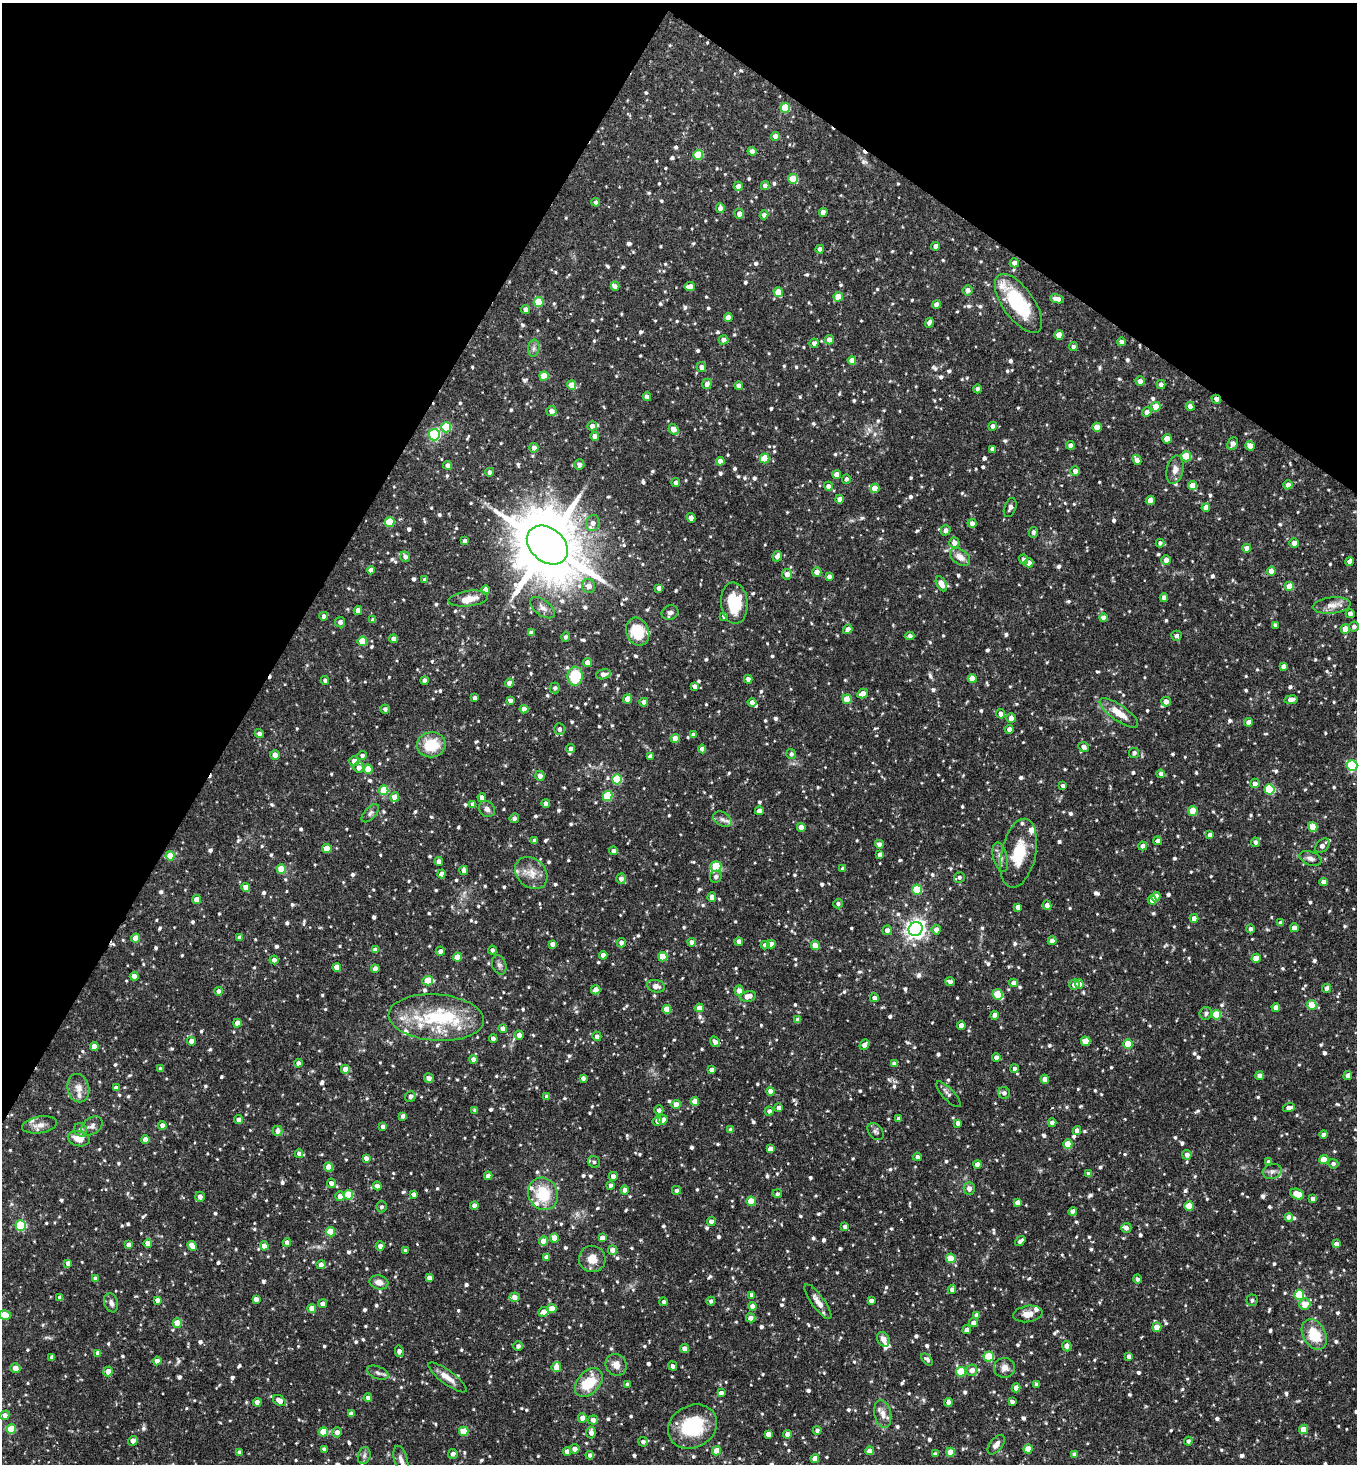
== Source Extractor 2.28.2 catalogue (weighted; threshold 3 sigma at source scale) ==
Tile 2 of 4 x 4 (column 2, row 1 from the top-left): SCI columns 1646-3000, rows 4389-5850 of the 5861 x 5853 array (HDU 1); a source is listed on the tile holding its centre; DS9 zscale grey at full resolution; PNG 1359 x 1466 px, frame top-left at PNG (2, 3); each listed source drawn as its Kron ellipse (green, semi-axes under 4 px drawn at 4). Shown black and unused: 28% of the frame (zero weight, under 2 of 3 exposures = <1% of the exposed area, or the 3 px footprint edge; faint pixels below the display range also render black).
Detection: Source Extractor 2.28.2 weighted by HDU 2 'WHT'; one run over the whole footprint, this tile lists its part. Background 0.0914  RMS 0.0057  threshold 0.0256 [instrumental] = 3 sigma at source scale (4.5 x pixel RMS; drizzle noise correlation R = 1.50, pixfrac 1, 0.05/0.05 arcsec/px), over >= 5 px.
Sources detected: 1159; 3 cosmic-ray / hot-pixel residue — neither listed nor drawn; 24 inside a brighter listed object's ellipse — not listed separately; of the other 1132, all 500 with FLUX_AUTO >= 1.48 (the completeness limit of this list) listed and drawn (632 fainter detections not listed), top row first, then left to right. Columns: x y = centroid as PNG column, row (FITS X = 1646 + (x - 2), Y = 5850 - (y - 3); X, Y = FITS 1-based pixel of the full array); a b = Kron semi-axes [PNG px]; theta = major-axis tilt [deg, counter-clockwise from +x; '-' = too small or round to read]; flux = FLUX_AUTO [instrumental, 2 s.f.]
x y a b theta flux
785 108 5 5 - 20
775 136 4 4 - 3.8
752 151 4 4 - 2.6
698 155 5 5 - 18
793 179 5 5 - 15
738 186 4 4 - 3.9
765 186 4 4 - 3.2
596 202 4 4 - 2.1
720 208 5 4 - 3.1
823 212 4 4 - 3.3
739 214 5 5 - 3.2
764 215 4 4 - 3.2
936 246 4 4 - 2.8
820 249 4 4 - 2.7
1014 263 5 4 - 3
615 286 4 4 - 1.7
690 286 5 4 - 3.5
968 290 5 5 - 2.8
778 292 5 4 - 8.2
838 297 4 4 - 11
1057 299 7 4 -13 4.1
539 302 5 5 - 16
1018 303 34 15 -55 39
936 305 4 4 - 3.6
526 310 5 4 - 3.3
728 318 4 4 - 4.8
929 323 5 4 - 2.1
1059 335 4 4 - 7.3
723 340 5 4 - 2.5
829 340 5 4 - 3.5
1121 342 4 4 - 2.1
814 343 4 4 - 2.4
1073 347 4 4 - 1.7
534 348 9 5 83 1.7
852 361 4 4 - 4.9
701 367 5 5 - 2.4
544 376 4 4 - 10
1140 381 4 4 - 2.7
707 384 5 4 - 3.5
572 385 4 4 - 10
1161 385 4 4 - 2.7
739 386 4 4 - 2.9
977 389 4 4 - 1.7
647 397 4 4 - 2.8
1216 399 5 4 - 2.9
1190 406 4 4 - 3
1156 407 5 5 - 7.7
551 411 5 5 - 3.5
1147 412 5 4 - 2.7
592 426 5 4 - 2.9
993 426 4 4 - 2.3
446 427 5 5 - 26
1097 427 4 4 - 7.7
673 429 6 4 -60 6.9
434 435 5 5 - 64
594 436 4 4 - 2.8
1167 439 4 4 - 7.8
1233 444 6 5 - 3.4
1070 445 4 4 - 2.8
1250 446 5 4 - 6
534 448 5 4 - 2.9
992 449 4 4 - 2.5
1186 456 5 5 - 19
765 458 5 4 - 17
1137 460 5 4 - 3.9
720 461 4 4 - 5.1
448 465 4 4 - 2.6
579 465 5 5 - 2.5
1175 470 14 8 78 3.9
1075 471 5 4 - 3
490 472 4 4 - 2.7
837 475 4 4 - 5.6
846 479 5 4 - 1.6
676 483 4 4 - 2.3
1192 485 4 4 - 6.7
1288 485 4 4 - 3.5
828 486 4 4 - 3
875 488 5 4 - 9.2
839 499 4 4 - 3.3
1150 500 5 4 - 3.4
1010 507 10 5 69 1.7
1206 508 4 4 - 5
691 518 5 4 - 2.9
390 522 5 5 - 18
593 523 8 6 71 3.6
972 523 4 4 - 2.6
946 530 5 5 - 3.2
1033 532 5 4 - 1.8
465 541 4 4 - 2.8
954 543 5 5 - 3.6
1160 543 4 4 - 1.6
1294 543 4 4 - 3
547 545 23 16 -40 5800
1247 548 4 4 - 3.6
777 556 5 4 - 2.8
405 557 5 4 - 2.5
960 557 11 7 -34 4.9
1023 559 5 4 - 1.6
1166 560 4 4 - 3.3
1350 561 5 4 - 2.4
1029 563 4 4 - 3.2
371 570 4 4 - 2.8
1271 571 4 4 - 5.8
817 572 4 4 - 3.9
787 574 5 5 - 3.3
829 576 4 4 - 2.2
425 580 4 4 - 2.6
941 584 8 5 -63 5.2
589 586 7 6 - 4
1289 586 4 4 - 7.9
659 588 4 4 - 2.3
486 590 4 4 - 5
1164 597 4 4 - 2.6
468 599 20 7 7 6.6
734 603 21 13 -86 22
1332 605 19 8 7 5.2
542 608 14 7 -36 3.6
358 611 4 4 - 3.4
670 613 8 7 - 1.9
1350 614 4 4 - 2.2
324 616 4 4 - 2.5
724 616 4 4 - 2.3
1103 618 4 4 - 3
373 620 4 4 - 2.2
340 622 5 5 - 2.3
1275 625 4 3 - 1.6
1354 627 5 5 - 1.9
848 629 5 4 - 3.3
1345 629 5 4 - 9.1
638 632 14 11 -69 17
531 633 4 4 - 2.6
910 636 4 4 - 2.1
1176 636 5 5 - 1.5
566 637 5 4 - 1.6
394 639 4 4 - 3.4
362 641 4 4 - 12
587 662 4 4 - 3.9
1283 666 4 4 - 2.3
603 674 7 5 15 3.5
575 676 9 8 - 18
748 679 4 4 - 2.3
972 679 4 4 - 5.6
325 680 4 4 - 1.7
425 680 4 4 - 3.2
509 683 4 4 - 3.2
695 686 4 4 - 2.7
555 688 5 5 - 1.7
863 694 6 4 30 4.1
475 698 4 4 - 2.6
628 699 4 4 - 6.5
847 699 4 4 - 11
510 700 4 4 - 2.1
1291 700 7 4 10 3.6
644 702 4 4 - 3.5
1166 702 5 5 - 4.2
752 703 4 4 - 3.4
385 709 4 4 - 1.8
524 709 4 4 - 4.1
1119 713 23 7 -35 9.6
1001 714 4 4 - 2.6
1011 718 5 4 - 3.8
1249 722 4 4 - 3.8
559 729 6 5 - 1.8
1009 729 4 4 - 2.8
259 734 4 4 - 2.1
694 735 4 4 - 3.2
675 738 4 4 - 7.4
431 745 14 12 9 17
1084 747 5 5 - 2.7
571 749 4 4 - 2.1
702 749 4 4 - 2.4
1134 753 5 5 - 1.8
791 754 5 5 - 1.6
275 755 5 4 - 3.3
362 755 5 4 - 1.6
650 756 4 4 - 2.7
354 761 5 5 - 4.6
1352 766 5 5 - 36
359 767 5 5 - 3.1
368 769 4 4 - 10
1161 774 4 4 - 1.8
540 776 5 4 - 3.4
617 779 5 5 - 29
1255 783 5 4 - 2.7
1063 786 4 3 - 1.5
1269 789 5 5 - 34
384 790 5 4 - 19
608 796 5 5 - 27
395 797 5 4 - 6.7
482 797 4 4 - 3.2
473 804 4 4 - 2.7
546 804 4 4 - 2.7
487 809 9 7 -47 2.4
759 811 4 4 - 3.7
1193 811 5 4 - 13
370 813 11 5 47 1.8
514 818 5 4 - 1.9
722 819 10 6 -31 2.4
801 827 4 4 - 3.8
1313 827 5 4 - 9.6
1210 835 4 4 - 2.5
535 841 4 4 - 2.3
1158 841 4 4 - 3
1255 842 4 4 - 1.8
879 844 4 4 - 2.5
1143 846 4 4 - 3
1322 846 9 5 45 3
327 849 4 4 - 9.8
614 851 4 4 - 2.3
1019 853 35 17 78 20
880 854 4 4 - 2.6
170 856 4 4 - 12
1000 857 15 7 -76 3.5
1310 858 11 6 -21 2.6
439 862 4 4 - 2.8
716 866 5 5 - 19
843 868 4 3 - 2.1
281 869 4 4 - 14
464 870 5 4 - 3
531 873 18 14 -43 7.6
442 874 4 4 - 3.6
716 877 6 6 - 1.9
959 877 5 5 - 1.5
621 879 5 5 - 2.9
1323 882 4 4 - 2.8
246 887 4 4 - 5.8
917 890 5 5 - 25
712 897 5 4 - 3.3
1156 897 5 4 - 4.8
197 900 4 4 - 6.5
1152 900 4 4 - 3.1
838 904 5 4 - 1.6
1047 905 5 4 - 3.1
1018 907 4 4 - 3
1194 918 4 4 - 3.4
1281 923 4 4 - 2.5
1294 928 4 4 - 4.3
916 929 7 6 - 310
1250 929 4 4 - 1.7
887 930 5 5 - 3.2
936 930 5 4 - 2.9
240 937 4 4 - 2.7
136 938 4 4 - 7.9
739 941 4 4 - 2.3
1052 941 4 4 - 3.4
692 942 4 4 - 2.6
621 943 4 4 - 2.6
552 944 4 4 - 2.7
771 944 4 4 - 3.3
765 945 4 4 - 1.9
815 945 5 4 - 9.2
375 950 4 4 - 4.2
492 950 4 4 - 1.6
440 951 4 4 - 2.2
603 955 4 4 - 3.3
457 957 4 4 - 8.5
663 957 4 4 - 16
1256 958 4 4 - 6.7
274 960 4 4 - 2.1
499 965 10 7 -70 1.8
337 967 4 4 - 5.5
375 969 4 4 - 3.4
134 976 4 4 - 5.6
428 981 5 4 - 15
950 982 5 4 - 2.1
1013 983 4 4 - 2.9
1079 984 4 4 - 4.1
1074 985 5 4 - 3.4
656 986 9 6 -13 3
1327 988 4 4 - 2.2
596 990 5 4 - 3.4
219 991 4 4 - 2.3
739 991 5 4 - 3.6
998 994 5 5 - 20
748 996 8 5 11 5
874 998 4 4 - 2.8
1312 1005 5 4 - 15
1276 1007 4 4 - 3.5
699 1008 4 4 - 4.8
667 1009 4 4 - 9.2
1206 1013 6 6 - 1.5
995 1015 4 4 - 4.2
1216 1015 5 5 - 18
436 1018 48 23 -4 40
798 1020 4 4 - 3
237 1023 4 4 - 4.6
961 1025 4 4 - 5.2
503 1029 4 4 - 4.4
519 1035 4 4 - 3
597 1036 5 4 - 1.8
493 1039 4 4 - 3.4
191 1041 4 4 - 4.4
1086 1041 5 4 - 10
715 1042 5 4 - 2.6
1128 1044 5 4 - 15
864 1045 5 4 - 2.7
94 1046 4 4 - 6.2
996 1057 4 4 - 3.1
473 1059 4 4 - 3.1
298 1063 4 4 - 3
894 1064 4 4 - 2.5
160 1069 4 3 - 1.5
345 1069 4 4 - 4.5
1015 1069 4 4 - 1.7
711 1070 4 4 - 3.1
1259 1076 4 4 - 2.9
1348 1076 4 4 - 3
429 1078 5 4 - 3.4
583 1078 4 4 - 1.8
1045 1079 4 4 - 5
78 1088 14 11 -77 4.8
116 1088 4 4 - 3.1
771 1091 4 4 - 4.8
1004 1093 6 5 - 2
948 1094 16 5 -47 2
410 1096 5 5 - 2.2
547 1097 4 4 - 2.9
695 1102 4 4 - 5.9
676 1105 4 4 - 6.1
779 1108 4 4 - 2.5
1289 1108 6 4 18 3
475 1110 4 3 - 1.5
659 1110 5 4 - 2.3
769 1111 4 4 - 1.9
403 1116 4 4 - 2.2
899 1119 4 4 - 2.4
239 1120 4 4 - 2.6
663 1120 4 4 - 5.1
657 1121 5 4 - 2.9
958 1123 4 4 - 2.4
1052 1123 4 4 - 2.9
40 1125 17 8 10 4.3
162 1125 4 4 - 3.1
92 1126 11 8 37 2.6
383 1127 4 4 - 2.2
81 1130 7 6 - 2.2
731 1130 4 4 - 2.1
277 1131 5 5 - 2.6
876 1131 10 6 -51 1.6
1077 1131 4 4 - 3.8
1324 1134 4 4 - 1.9
79 1139 11 7 -15 6.6
145 1140 4 4 - 6.2
1068 1144 4 4 - 9.6
770 1149 4 4 - 2.5
299 1154 4 4 - 2.5
1187 1155 5 4 - 2.7
917 1157 4 4 - 2.3
366 1158 4 4 - 2.7
1324 1160 4 4 - 9.8
594 1162 6 5 - 1.7
1269 1162 4 4 - 2.9
977 1164 4 4 - 4.1
1333 1164 5 5 - 1.7
329 1167 4 4 - 9.8
1272 1171 9 7 15 2.2
1088 1174 4 4 - 2.9
488 1176 4 4 - 2.8
613 1176 4 4 - 3
331 1183 5 4 - 2.6
610 1185 4 4 - 2.1
377 1186 4 4 - 3.1
969 1188 6 5 - 3.2
625 1190 4 4 - 3
676 1190 4 4 - 1.6
414 1194 4 4 - 2.8
543 1194 16 14 -66 19
777 1194 5 4 - 1.5
1297 1194 7 5 -27 9.4
348 1195 5 5 - 17
340 1196 5 4 - 3.8
200 1197 5 4 - 2.7
1313 1198 4 4 - 2.4
751 1201 4 4 - 13
1017 1202 4 4 - 3.2
474 1206 4 4 - 3.3
1189 1206 5 4 - 11
381 1207 5 5 - 1.6
1073 1211 4 4 - 3
1289 1217 4 4 - 3
711 1221 4 4 - 2.6
21 1226 5 5 - 39
845 1226 4 4 - 2.2
1126 1228 5 5 - 2
330 1232 4 4 - 13
554 1238 4 4 - 7.1
602 1238 4 4 - 3.6
544 1241 4 4 - 7.1
1020 1241 6 3 40 1.7
287 1242 4 4 - 3
148 1243 4 4 - 4.3
1336 1244 4 4 - 3.6
129 1245 4 4 - 2.9
192 1246 5 4 - 5.6
264 1246 4 4 - 5.8
380 1246 4 4 - 2.5
613 1250 5 4 - 4.2
405 1251 4 3 - 1.8
546 1257 4 4 - 2.2
951 1258 5 4 - 13
592 1259 13 13 - 6.8
68 1263 4 4 - 2.4
321 1265 4 4 - 2.4
95 1278 4 4 - 1.7
429 1278 4 4 - 2.6
1138 1279 4 3 - 1.6
379 1282 9 7 -15 3.8
952 1290 4 4 - 2.4
751 1295 4 4 - 2.5
1299 1295 5 5 - 28
514 1297 5 4 - 3.6
60 1298 4 4 - 3.1
256 1299 4 4 - 3.1
157 1300 4 4 - 2.8
1252 1300 6 5 - 1.5
711 1301 4 4 - 1.5
871 1301 4 4 - 2.4
664 1302 4 4 - 1.5
818 1302 21 6 -54 5
111 1303 10 6 -71 2.6
322 1304 4 4 - 3.6
1305 1304 6 5 - 7.2
753 1306 4 4 - 4.5
312 1308 4 4 - 5.1
552 1308 5 4 - 6.9
543 1312 5 4 - 4.7
1028 1314 15 8 9 4.9
5 1315 6 4 -13 15
977 1315 4 4 - 3
751 1318 5 4 - 2.9
177 1323 4 4 - 12
973 1323 4 4 - 2.9
1157 1327 5 4 - 6.1
967 1329 4 4 - 1.8
1314 1334 16 11 -61 18
883 1339 8 6 -59 3.5
518 1346 5 5 - 1.8
1067 1346 5 4 - 2.8
684 1348 4 4 - 2.9
399 1351 6 4 -77 2.3
98 1353 4 4 - 3.3
1129 1356 4 4 - 2.8
52 1357 4 4 - 1.9
989 1357 5 5 - 25
927 1359 7 4 -46 1.6
157 1361 4 4 - 2.7
616 1365 11 10 - 4.9
673 1366 5 4 - 2
556 1367 5 4 - 4.3
15 1368 5 4 - 4.4
1005 1368 10 10 - 3.6
972 1370 6 5 - 3.8
108 1371 5 5 - 5
961 1372 5 5 - 20
378 1373 11 6 -22 2
447 1377 23 7 -36 5.7
589 1383 17 11 48 18
627 1384 4 4 - 1.9
1037 1384 4 4 - 1.9
1016 1388 4 4 - 3.6
721 1393 4 4 - 2.7
368 1398 4 4 - 2.2
279 1401 7 5 -34 4.3
257 1402 4 4 - 3.6
949 1402 4 4 - 3
1012 1402 4 4 - 2.2
351 1414 4 4 - 3
883 1414 14 8 -79 4.6
5 1415 5 4 - 3.5
582 1418 4 4 - 3.5
593 1420 5 4 - 3
692 1427 25 21 28 34
11 1429 5 4 - 19
1304 1429 5 4 - 7.2
817 1430 4 4 - 1.7
464 1431 4 4 - 13
323 1432 4 4 - 13
337 1432 5 5 - 3.3
591 1433 6 4 -87 3.2
768 1434 4 4 - 3.3
787 1434 4 4 - 3.4
133 1441 5 4 - 2.9
1188 1441 4 4 - 1.8
643 1442 5 4 - 2
996 1445 11 6 52 3.2
324 1449 4 4 - 2
575 1449 5 4 - 3.1
1028 1449 4 4 - 8.5
567 1451 4 4 - 3.3
716 1451 4 4 - 9.7
869 1451 4 4 - 3.8
239 1452 4 4 - 2.6
950 1452 4 4 - 9.1
453 1454 5 4 - 2.1
935 1454 4 4 - 1.6
1075 1454 4 4 - 3.1
590 1455 4 4 - 2
364 1456 8 6 74 1.8
815 1459 4 4 - 5.4
401 1460 14 6 -73 3.1
Overlapping masked pixels (flux is a lower limit): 2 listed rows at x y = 1018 303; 1216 399
Isophote crosses this tile's border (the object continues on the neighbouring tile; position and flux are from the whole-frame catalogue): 2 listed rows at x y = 1352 766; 5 1315